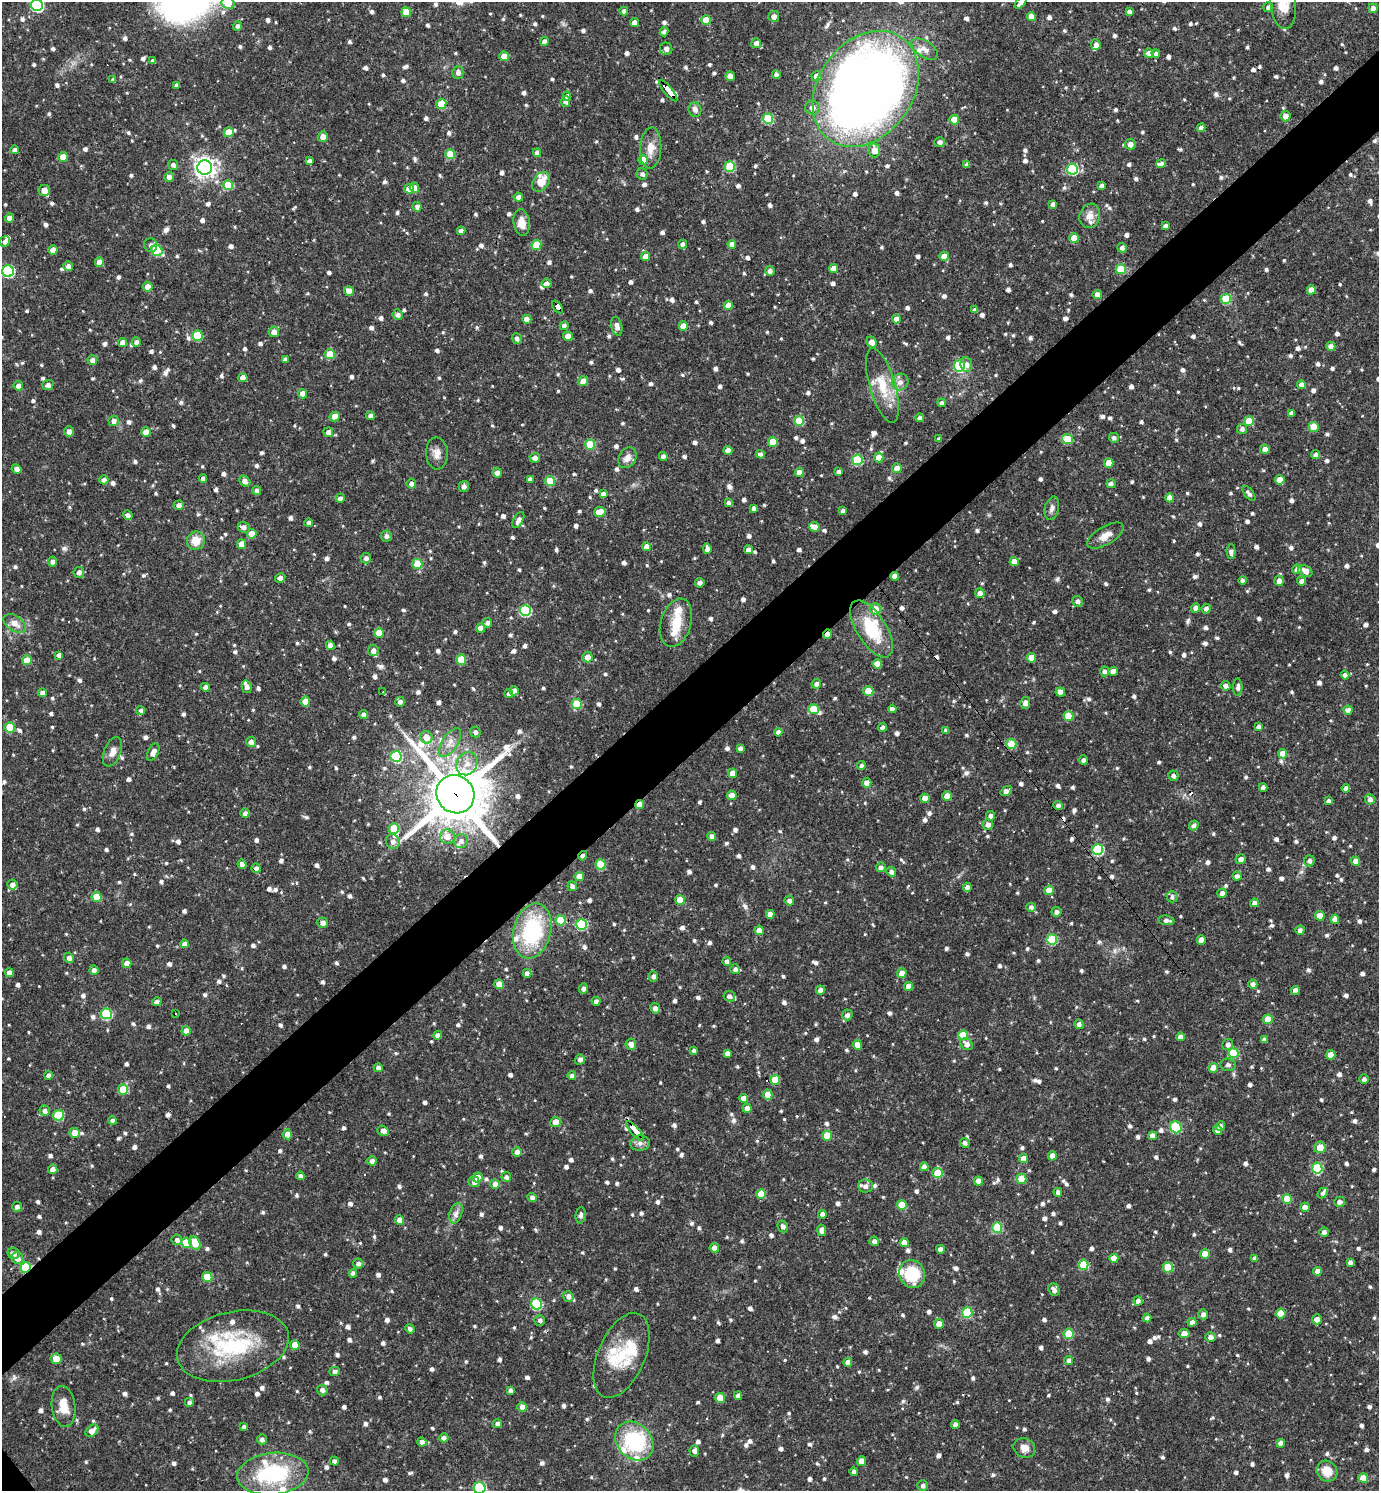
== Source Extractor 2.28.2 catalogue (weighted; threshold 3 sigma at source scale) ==
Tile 10 of 4 x 4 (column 2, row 3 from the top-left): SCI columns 1530-2906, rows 1490-2978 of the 5954 x 5956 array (HDU 1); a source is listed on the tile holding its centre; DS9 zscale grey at full resolution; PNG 1381 x 1493 px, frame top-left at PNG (2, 2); each listed source drawn as its Kron ellipse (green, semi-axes under 4 px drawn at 4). Shown black and unused: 5% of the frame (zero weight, under 3 of 4 exposures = <1% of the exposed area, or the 3 px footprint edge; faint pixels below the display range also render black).
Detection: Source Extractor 2.28.2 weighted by HDU 2 'WHT'; one run over the whole footprint, this tile lists its part. Background 0.0423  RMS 0.0051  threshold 0.0231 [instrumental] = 3 sigma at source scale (4.5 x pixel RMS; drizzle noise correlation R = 1.50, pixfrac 1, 0.05/0.05 arcsec/px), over >= 5 px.
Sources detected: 1277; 1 inside a brighter object's white glare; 14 cosmic-ray / hot-pixel residue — neither listed nor drawn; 32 inside a brighter listed object's ellipse — not listed separately; of the other 1230, all 500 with FLUX_AUTO >= 1.8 (the completeness limit of this list) listed and drawn (730 fainter detections not listed), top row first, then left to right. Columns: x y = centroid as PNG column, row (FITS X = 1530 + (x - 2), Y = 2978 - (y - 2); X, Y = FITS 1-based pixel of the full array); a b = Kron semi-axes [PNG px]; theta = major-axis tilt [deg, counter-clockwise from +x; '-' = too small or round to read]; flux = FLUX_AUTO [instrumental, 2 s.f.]
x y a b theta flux
228 3 6 6 - 9.6
1021 3 7 4 46 2.4
1283 3 26 13 -84 11
37 5 6 6 - 69
1268 7 5 5 - 2.1
1373 8 4 4 - 2.3
624 11 4 4 - 1.9
406 12 5 5 - 9.2
1129 12 4 4 - 1.8
774 16 5 5 - 2.7
1031 16 4 4 - 5.6
706 20 5 4 - 8.5
634 22 4 4 - 3.3
238 26 5 4 - 2
664 32 4 4 - 1.9
544 42 4 4 - 2.9
756 43 5 5 - 3
1096 45 5 5 - 2.5
666 49 6 6 - 2.6
925 49 15 8 -35 3.5
1149 53 5 4 - 2.7
1156 54 4 4 - 1.8
504 56 5 4 - 8
153 61 4 4 - 1.8
458 73 6 5 - 2.2
776 75 4 4 - 2.1
730 76 5 4 - 4
817 76 5 5 - 4.6
113 80 4 4 - 1.8
177 85 4 4 - 1.9
866 89 63 47 54 620
668 91 13 3 -51 210
567 96 4 4 - 2.4
565 102 5 4 - 2
441 104 5 5 - 13
812 107 7 7 - 3.2
695 110 7 6 - 2.7
1285 116 5 5 - 3.3
768 119 5 5 - 29
954 120 5 4 - 8.9
1201 128 4 4 - 2.2
229 132 5 5 - 9.6
323 137 5 5 - 3.4
940 142 5 5 - 2.1
1130 144 5 5 - 3.5
651 148 20 10 86 7
15 150 4 4 - 1.9
874 150 7 5 -80 5.9
537 153 4 4 - 2.8
450 154 5 5 - 16
63 157 5 4 - 8
643 160 5 4 - 9
309 161 4 4 - 2.1
1161 163 5 4 - 1.8
173 165 5 5 - 2
967 165 4 4 - 2
730 166 5 5 - 24
205 168 7 7 - 310
1072 169 5 5 - 40
642 174 6 5 - 1.9
169 177 5 5 - 2.2
541 182 11 8 53 6.9
228 185 5 5 - 13
1102 186 4 4 - 2
414 188 5 4 - 3.6
409 189 5 4 - 8.2
44 190 6 5 - 4.6
518 197 5 4 - 2.5
1053 204 4 4 - 1.8
417 207 5 4 - 1.9
1090 216 12 10 72 5.1
10 218 4 4 - 4.1
522 223 13 8 -83 5.5
1165 226 4 4 - 1.9
461 231 4 4 - 2.3
1074 238 5 5 - 10
5 242 5 5 - 2.7
683 244 4 4 - 2.1
732 244 4 4 - 3.3
151 245 7 6 - 2
536 245 5 5 - 13
1122 248 5 5 - 1.9
53 250 4 4 - 4.8
157 251 6 5 - 27
944 256 5 4 - 4.7
645 257 4 4 - 5.2
99 262 4 4 - 5
68 266 5 4 - 2.5
833 269 4 4 - 5.1
1121 269 5 5 - 16
8 271 6 5 - 50
770 271 5 4 - 2.2
546 283 5 4 - 2.1
148 287 5 5 - 4.9
1311 290 4 4 - 5
349 291 5 4 - 7.4
1097 295 4 4 - 3.1
1226 299 5 5 - 24
728 306 4 4 - 5.9
558 307 7 4 -52 70
975 310 4 4 - 2.1
398 315 5 5 - 2.2
527 319 4 4 - 6.2
896 319 4 4 - 4
564 326 4 4 - 2
617 326 9 5 -78 3.5
683 326 4 4 - 6.5
274 332 5 5 - 3.4
197 336 5 5 - 22
568 336 5 4 - 5.1
517 338 5 5 - 1.9
136 342 5 4 - 1.9
872 342 6 4 -64 4.1
123 343 4 4 - 3.9
1331 346 4 4 - 2.8
330 354 5 5 - 12
285 359 4 4 - 1.8
92 360 5 5 - 2.3
966 365 7 5 -83 3.1
959 366 5 5 - 48
243 378 4 4 - 4.6
583 381 5 4 - 6.4
900 382 8 8 - 3
48 385 6 5 - 2
882 385 39 12 -74 15
1301 385 4 4 - 2.8
18 386 4 4 - 2.7
303 394 4 4 - 5.1
942 403 4 4 - 1.8
1291 413 4 4 - 1.9
370 416 4 4 - 2.4
335 417 5 5 - 5.3
920 418 4 4 - 1.9
114 421 5 5 - 2.2
799 421 5 5 - 14
1249 421 5 5 - 9
1314 427 5 5 - 13
1242 429 5 5 - 1.8
69 431 5 4 - 2.6
146 432 5 4 - 5.7
328 432 5 5 - 2.3
1114 438 5 5 - 1.8
939 439 4 4 - 1.8
1067 439 6 5 - 18
773 442 5 5 - 12
590 445 5 5 - 20
1265 449 5 4 - 3.3
728 450 4 4 - 5.1
437 453 16 11 -87 4.3
760 454 4 4 - 2.3
1315 455 4 4 - 1.9
663 456 4 4 - 1.9
535 458 5 5 - 2.3
627 458 11 8 59 3.6
879 458 5 4 - 5.4
857 460 5 5 - 35
1109 463 4 4 - 7.5
897 468 5 5 - 4.3
16 469 5 4 - 2.4
799 472 4 4 - 4.8
839 472 4 4 - 1.9
497 473 4 4 - 3.2
203 479 4 4 - 2.1
530 479 4 4 - 2.1
104 480 4 4 - 1.8
1280 480 5 4 - 6.5
245 481 6 4 -41 3
550 481 5 5 - 13
411 484 5 4 - 2
1111 484 4 4 - 2.1
464 486 5 5 - 1.9
257 491 4 4 - 2.3
603 494 4 4 - 2.5
1249 494 9 4 -52 2
340 498 4 4 - 2.6
1170 498 4 4 - 6.2
729 502 4 4 - 1.8
179 505 5 4 - 2
754 508 4 4 - 1.8
1052 508 12 7 76 2.1
843 511 4 4 - 2
600 512 6 5 - 6.1
128 515 5 4 - 1.9
518 520 9 4 61 2.7
309 523 4 4 - 2.2
244 527 6 5 - 2.1
814 527 5 5 - 3.4
252 534 5 5 - 7.4
386 536 5 5 - 2
1105 536 20 9 31 5
196 541 9 8 - 7.5
242 544 5 4 - 5.8
647 547 4 4 - 5.6
707 549 5 4 - 2
748 550 4 4 - 2.5
1231 552 7 4 -88 2.2
366 558 5 5 - 2.2
52 562 5 4 - 2
1014 562 4 4 - 5.3
417 564 5 5 - 14
1297 569 5 5 - 2.1
1305 571 7 5 -31 3.7
79 572 5 5 - 2.1
895 576 4 4 - 3.5
280 578 5 4 - 1.8
1243 580 4 4 - 1.9
1279 581 5 4 - 3.1
1301 581 4 4 - 2.3
700 583 4 4 - 1.9
980 593 5 4 - 2.9
1078 601 5 5 - 2.3
1196 608 5 4 - 2.7
875 609 6 5 - 5.9
1206 609 5 4 - 2.2
525 611 5 5 - 45
15 623 12 7 -33 4.6
487 623 5 4 - 1.9
676 623 25 15 73 11
481 628 4 4 - 4.3
871 629 32 15 -58 24
379 633 5 4 - 13
827 634 5 4 - 3.3
330 645 4 4 - 3.4
373 651 5 5 - 2.3
59 655 4 4 - 2.3
588 657 5 5 - 5.1
1031 658 5 4 - 7.6
27 660 5 5 - 8.7
461 660 5 5 - 15
877 664 5 4 - 5.7
1104 671 5 4 - 1.8
1113 671 4 4 - 3.8
1345 675 4 4 - 2.4
816 684 5 4 - 2
1225 686 5 4 - 2.8
205 687 4 4 - 3
247 687 6 5 - 2.8
1238 687 9 4 90 1.9
514 691 4 4 - 3.6
868 691 5 5 - 13
383 692 3 3 - 24
1060 692 4 4 - 5.4
42 693 4 4 - 2
509 694 4 4 - 1.9
305 702 5 4 - 7.2
400 702 5 5 - 1.9
1025 703 5 5 - 3.2
577 704 5 5 - 19
813 709 5 5 - 15
892 709 4 4 - 2.2
1348 710 4 4 - 2.8
140 711 4 4 - 2
364 715 4 4 - 2.1
1068 716 5 5 - 14
10 727 5 5 - 11
882 727 4 4 - 2
1258 727 4 4 - 1.8
946 730 4 4 - 1.9
475 732 5 5 - 1.9
778 732 4 4 - 2.3
426 737 6 6 - 6.1
251 742 5 4 - 2.2
450 743 16 8 57 4.7
1011 744 5 5 - 18
740 748 4 4 - 1.8
112 752 15 8 68 3.9
153 752 9 5 64 3.8
1283 754 4 4 - 7
396 756 5 5 - 33
1083 760 4 4 - 1.9
467 764 12 10 61 5.3
861 766 4 4 - 1.9
733 773 4 4 - 6
1173 776 5 5 - 2
867 783 5 4 - 4
1263 787 4 4 - 2.7
1346 788 4 4 - 1.9
1006 791 6 4 34 3.2
455 794 20 18 -48 3400
732 795 5 4 - 3.4
947 796 4 4 - 7.2
925 798 4 4 - 6.7
1370 799 5 4 - 2.3
1328 801 4 4 - 1.9
639 805 4 4 - 5.4
1058 805 4 4 - 1.9
245 813 4 4 - 2
990 816 5 4 - 2.1
988 825 5 5 - 2.4
1194 826 5 4 - 1.9
394 829 5 5 - 19
712 836 4 4 - 2.3
447 837 7 7 - 4.5
461 841 7 6 - 2.1
393 842 7 6 - 2.7
1098 850 5 5 - 40
583 856 5 4 - 1.8
1241 859 5 4 - 2.2
1309 861 6 5 - 1.9
1355 861 4 4 - 3.6
242 864 4 4 - 2.1
600 864 5 5 - 15
881 867 5 5 - 1.9
256 868 4 4 - 2
891 872 5 4 - 1.9
1237 876 4 4 - 2.4
579 877 4 4 - 5.6
12 885 5 5 - 2.7
572 886 5 4 - 1.9
967 887 4 4 - 2.2
1049 890 4 4 - 6.7
1222 893 4 4 - 2.5
97 897 5 5 - 13
1172 897 5 5 - 1.8
680 900 5 5 - 11
789 901 5 4 - 2.1
1254 903 4 4 - 3.1
1031 907 4 4 - 1.9
1056 912 5 5 - 2.2
770 914 4 4 - 3.7
1320 916 5 4 - 7.3
1335 919 4 4 - 4.5
561 920 5 5 - 13
1166 920 8 5 -7 2.1
323 923 5 5 - 2.5
581 924 5 5 - 36
759 930 4 4 - 4.9
1300 930 4 4 - 2.1
532 931 28 18 75 46
1052 939 5 5 - 29
1201 940 4 4 - 3.6
184 944 4 4 - 2.6
69 958 5 4 - 2.3
727 961 4 4 - 1.8
127 963 4 4 - 4.1
735 969 5 4 - 2
94 970 4 4 - 1.8
9 973 4 4 - 3.3
527 973 4 4 - 2.3
902 973 5 4 - 5.6
653 976 5 5 - 2
499 984 5 4 - 4.6
1253 984 4 4 - 2.3
908 986 4 4 - 4.4
583 989 5 4 - 1.9
820 990 4 4 - 2.7
1295 990 4 4 - 3.5
729 996 6 5 - 1.9
596 1001 4 4 - 1.9
157 1002 5 4 - 1.9
655 1008 5 5 - 2.3
106 1014 5 5 - 37
176 1014 3 3 - 11
847 1015 5 5 - 2.1
1268 1019 5 5 - 11
1079 1024 5 4 - 2.3
186 1031 5 4 - 4.2
438 1035 4 4 - 2.2
963 1035 5 5 - 13
1180 1037 4 4 - 2.6
1264 1040 4 4 - 1.9
631 1044 6 5 - 3
967 1044 7 5 -44 3
1228 1044 5 5 - 2.5
858 1045 5 4 - 6.3
694 1051 4 4 - 2
727 1053 4 4 - 2.2
1233 1053 5 5 - 24
1331 1055 4 4 - 7.4
580 1059 5 5 - 1.9
1228 1065 8 6 -4 1.8
378 1068 4 4 - 2.1
1213 1068 5 5 - 5.3
48 1075 4 4 - 2
572 1076 4 4 - 1.9
1364 1079 4 4 - 1.9
775 1080 5 5 - 12
123 1089 5 5 - 16
768 1094 5 5 - 6.7
744 1098 4 4 - 5.2
747 1108 4 4 - 2.4
45 1111 5 5 - 2.3
58 1115 5 5 - 28
112 1121 4 4 - 1.9
555 1122 5 5 - 5.1
1220 1126 5 4 - 2.1
1176 1127 6 5 - 29
1217 1130 5 4 - 2.8
383 1131 6 5 - 2.7
635 1131 13 3 -49 120
75 1133 5 5 - 6.2
287 1134 5 5 - 4
827 1136 5 5 - 11
1152 1136 4 4 - 3.5
640 1143 10 7 9 2.2
965 1143 5 4 - 1.9
1320 1147 6 5 - 7.2
517 1152 4 4 - 2.7
1052 1156 4 4 - 4.6
1024 1159 5 4 - 5.5
372 1161 4 4 - 2.3
924 1167 4 4 - 3.2
1317 1168 5 5 - 31
53 1169 5 4 - 3
937 1173 5 5 - 17
300 1176 4 4 - 2.4
478 1177 5 5 - 4.7
506 1177 5 5 - 1.9
1021 1179 5 5 - 13
978 1181 4 4 - 3.7
474 1182 5 5 - 2.4
495 1184 5 4 - 2.5
865 1186 7 6 - 2.7
1058 1192 4 4 - 1.9
1323 1193 6 4 47 1.9
761 1194 5 5 - 9.3
532 1197 5 4 - 2
1287 1199 5 5 - 12
1339 1202 5 5 - 2.3
902 1205 5 5 - 14
17 1207 5 4 - 1.9
1305 1207 4 4 - 4.4
456 1213 10 6 69 2.4
822 1214 4 4 - 5.2
581 1215 8 5 85 1.9
399 1220 5 4 - 4.4
783 1226 6 5 - 1.9
997 1228 5 5 - 27
822 1230 6 4 -80 2.4
1324 1232 4 4 - 2.3
177 1240 5 5 - 1.9
874 1241 5 4 - 2.2
186 1243 5 5 - 16
195 1243 7 5 -64 8.9
904 1243 4 4 - 4.8
714 1248 5 4 - 3.6
940 1249 4 4 - 2.7
14 1253 6 5 - 2.7
1205 1254 5 4 - 9.3
18 1258 6 5 - 3.3
1114 1258 4 4 - 5.8
1255 1258 4 4 - 2
1350 1262 4 4 - 1.8
358 1264 5 5 - 1.9
1083 1265 5 5 - 19
1168 1267 5 5 - 20
25 1268 5 5 - 32
1317 1271 4 4 - 3.4
353 1273 4 4 - 2
912 1274 14 12 -69 20
207 1277 5 5 - 15
1054 1290 6 5 - 2.6
568 1296 5 5 - 2.1
1138 1301 4 4 - 1.8
536 1304 5 5 - 37
967 1312 5 5 - 26
1281 1313 5 5 - 13
1203 1314 5 5 - 2.4
1147 1318 4 4 - 2
1317 1319 5 5 - 3.1
540 1320 5 5 - 2
1192 1322 4 4 - 2.2
939 1324 5 4 - 4.8
410 1329 5 4 - 1.9
1069 1334 5 5 - 14
1184 1334 5 4 - 5.1
1210 1337 5 5 - 2.4
295 1345 5 4 - 5.7
233 1346 57 34 13 49
621 1355 45 23 67 22
56 1359 5 5 - 5.7
1069 1360 4 4 - 2
848 1362 4 4 - 2.6
334 1371 5 4 - 1.9
322 1390 5 5 - 2
510 1390 4 4 - 1.9
738 1396 4 4 - 2.1
720 1398 5 5 - 9.4
189 1402 4 4 - 1.8
64 1406 20 11 -82 8.5
522 1407 5 4 - 3.7
497 1424 4 4 - 1.9
955 1424 4 4 - 1.8
244 1427 4 4 - 1.8
92 1431 7 5 43 5
444 1438 4 4 - 2.2
262 1439 5 5 - 1.8
634 1441 21 17 -48 38
422 1442 4 4 - 2.1
1281 1443 4 4 - 3.3
1024 1448 11 9 -26 4.3
694 1451 5 5 - 2.2
334 1461 4 4 - 1.8
861 1461 5 4 - 5.8
854 1471 4 4 - 1.9
1327 1471 11 10 - 8.2
273 1474 36 21 6 48
1363 1478 5 4 - 7.9
923 1485 5 5 - 1.8
480 1488 6 5 - 55
Overlapping masked pixels (flux is a lower limit): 9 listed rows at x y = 668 91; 558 307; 895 576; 827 634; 455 794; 639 805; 583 856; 635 1131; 25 1268
Isophote crosses this tile's border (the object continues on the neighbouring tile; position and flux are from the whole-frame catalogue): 6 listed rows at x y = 228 3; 1021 3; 1283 3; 37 5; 9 973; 480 1488